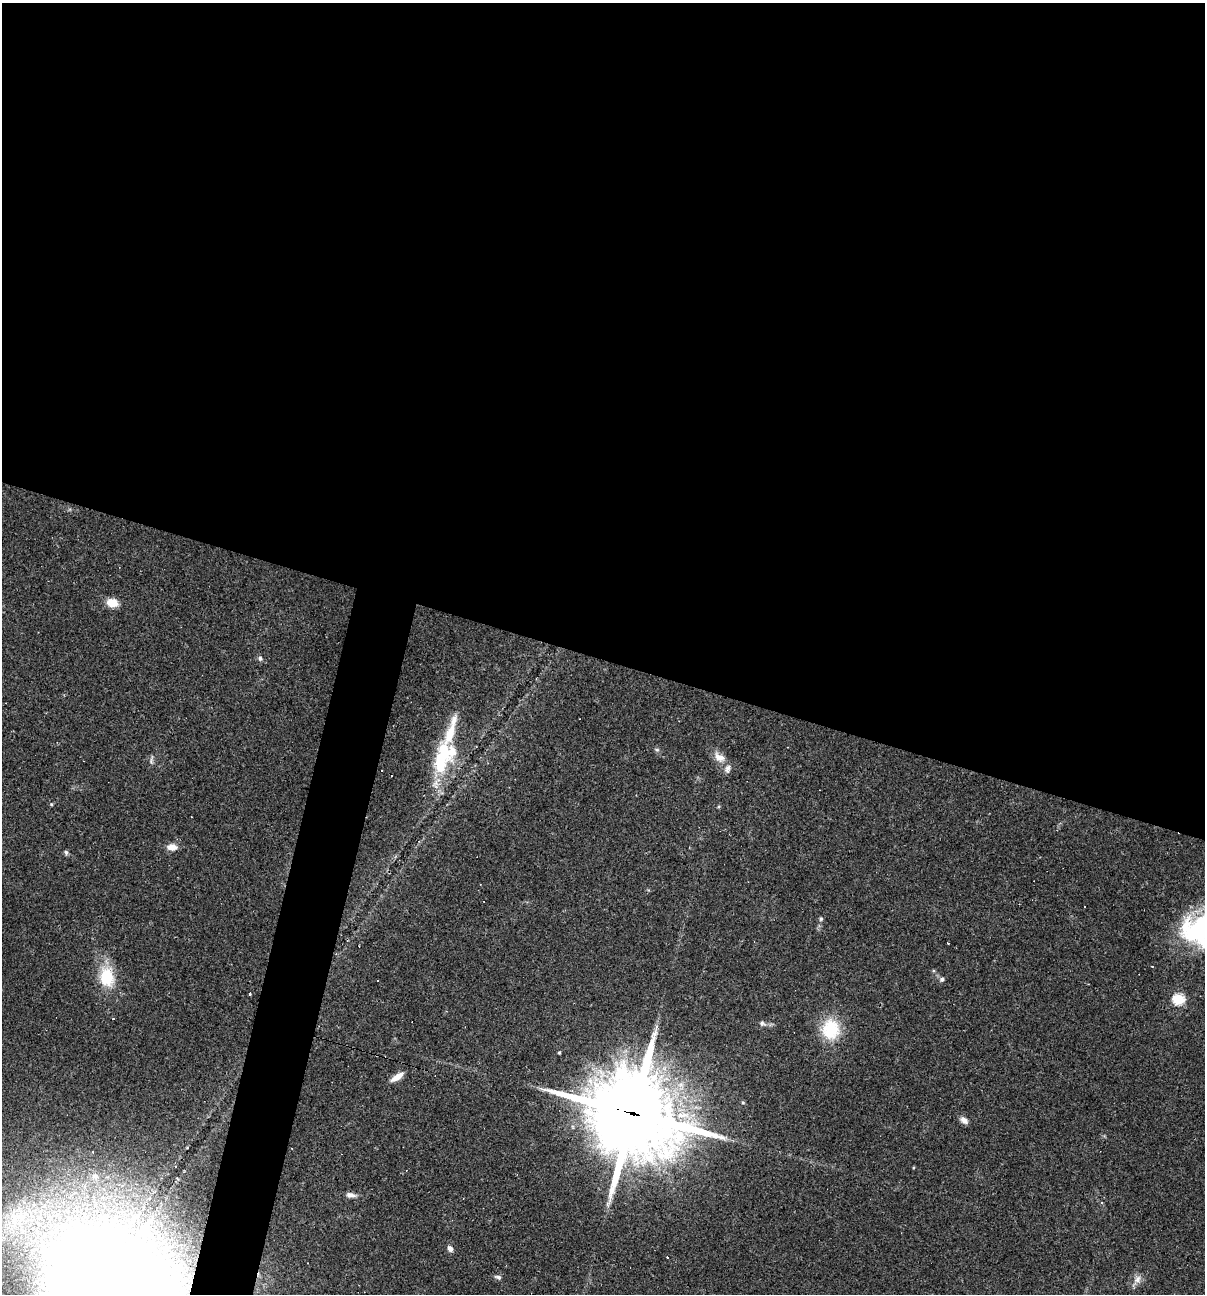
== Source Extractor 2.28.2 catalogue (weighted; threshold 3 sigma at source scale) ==
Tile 3 of 4 x 4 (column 3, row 1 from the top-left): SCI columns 2655-3857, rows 3875-5166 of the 5183 x 5166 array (HDU 1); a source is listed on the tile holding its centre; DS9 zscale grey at full resolution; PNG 1207 x 1296 px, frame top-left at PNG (2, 3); no overlay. Shown black and unused: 54% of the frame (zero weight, under 2 of 3 exposures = <1% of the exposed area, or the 3 px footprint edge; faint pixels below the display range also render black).
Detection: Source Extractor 2.28.2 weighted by HDU 2 'WHT'; one run over the whole footprint, this tile lists its part. Background 0.0497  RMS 0.0052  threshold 0.0232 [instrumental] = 3 sigma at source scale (4.5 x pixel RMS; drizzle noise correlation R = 1.50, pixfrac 1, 0.05/0.05 arcsec/px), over >= 5 px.
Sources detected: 38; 1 inside a brighter object's white glare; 10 cosmic-ray / hot-pixel residue — not listed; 2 inside a brighter listed object's ellipse — not listed separately; the other 25 listed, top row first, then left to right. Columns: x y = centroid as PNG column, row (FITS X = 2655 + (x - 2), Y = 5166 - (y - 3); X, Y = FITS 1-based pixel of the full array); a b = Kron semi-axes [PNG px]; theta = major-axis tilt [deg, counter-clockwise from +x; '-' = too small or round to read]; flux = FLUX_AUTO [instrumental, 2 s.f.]
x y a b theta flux
112 603 11 9 -8 7.2
260 658 7 5 -60 1.2
450 731 58 12 73 20
657 750 6 4 -19 0.76
719 757 17 10 -34 5.2
440 761 25 14 81 26
172 847 13 8 -3 3.9
66 852 6 5 - 1.1
821 919 6 4 68 0.86
107 977 26 18 -81 19
942 979 6 5 - 1.3
250 994 3 3 - 0.57
1179 999 6 5 - 46
762 1023 10 6 -21 1.6
831 1029 26 22 -88 20
559 1053 4 3 - 0.62
397 1077 17 6 32 4.6
633 1113 32 27 -24 6000
964 1120 10 6 -41 2.7
95 1176 9 8 - 2.5
350 1195 13 6 -5 2.4
1101 1203 4 4 - 0.59
450 1248 6 5 - 2.5
498 1277 9 4 -18 1.3
1137 1279 11 8 57 3
Overlapping masked pixels (flux is a lower limit): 1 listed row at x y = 633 1113